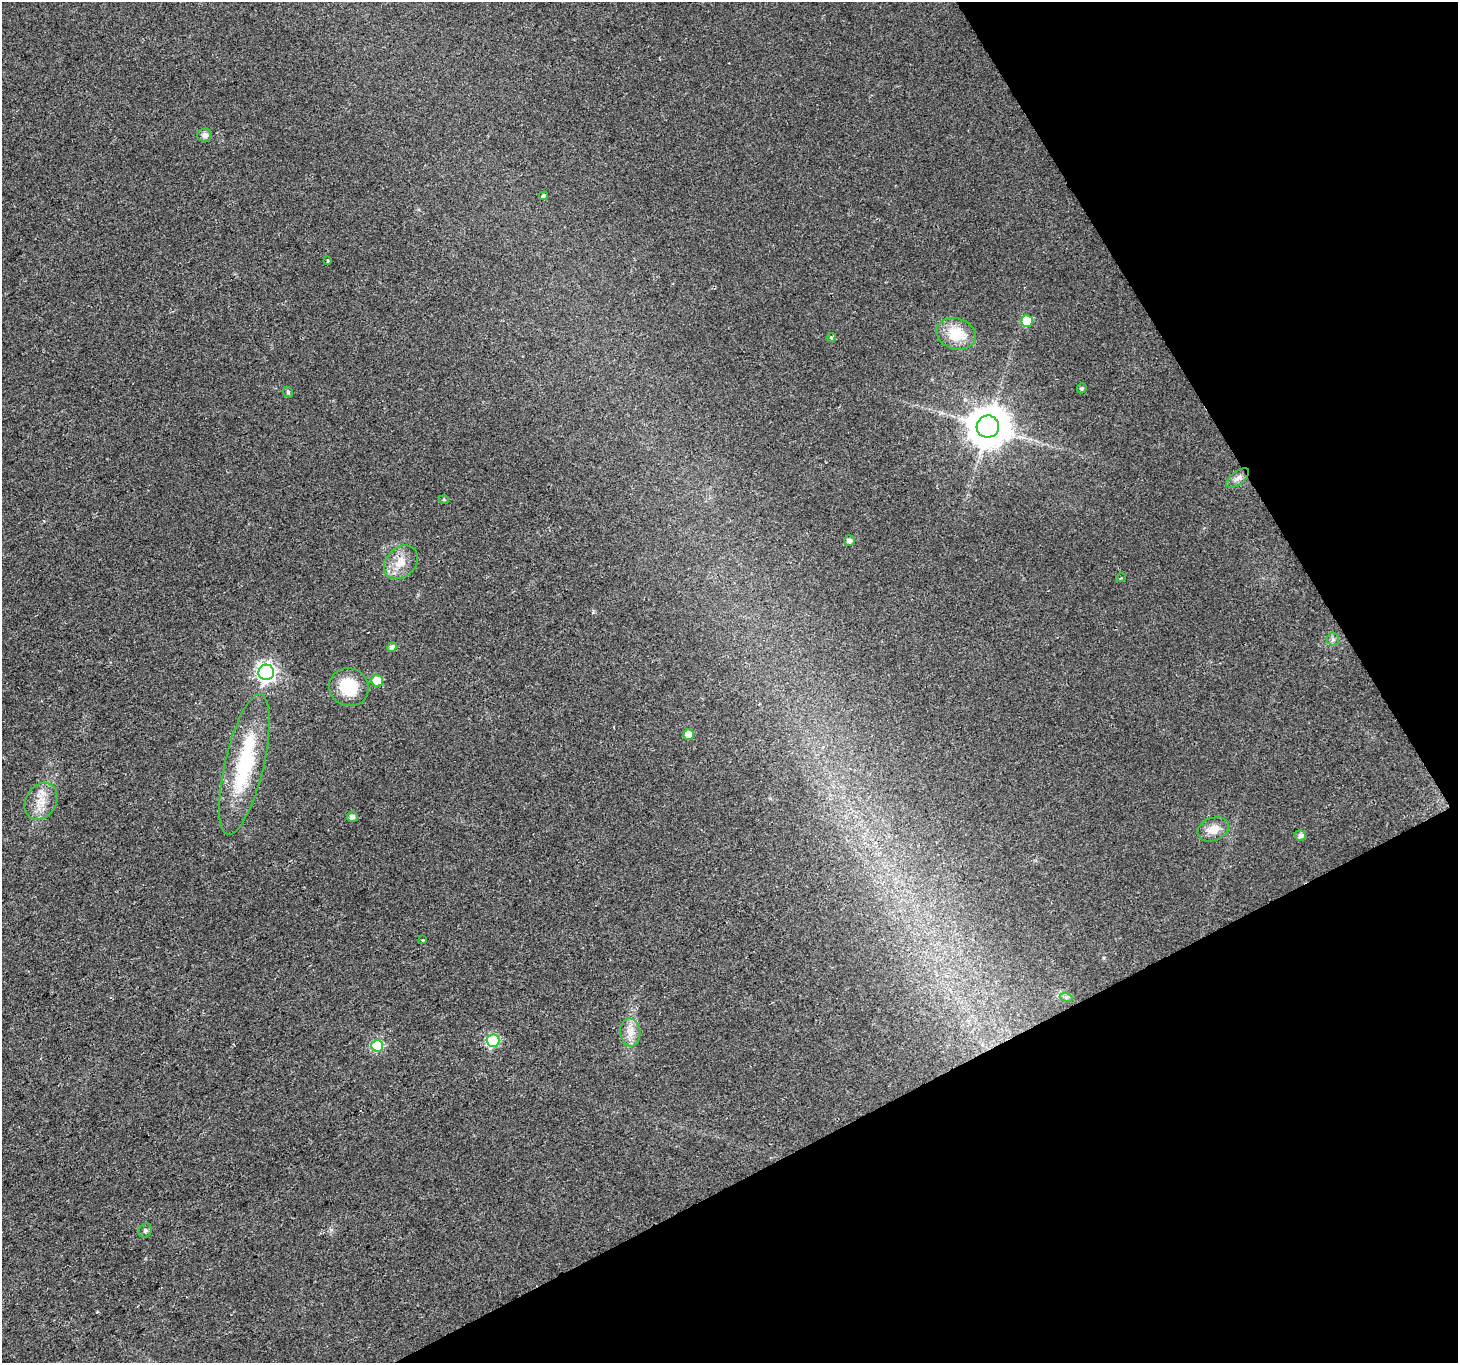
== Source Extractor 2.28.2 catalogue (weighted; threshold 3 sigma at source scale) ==
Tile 12 of 4 x 4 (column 4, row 3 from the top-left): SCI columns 4371-5826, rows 1530-2890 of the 5826 x 5719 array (HDU 1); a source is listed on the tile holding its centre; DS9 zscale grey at full resolution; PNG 1460 x 1365 px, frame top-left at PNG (2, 2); each listed source drawn as its Kron ellipse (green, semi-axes under 4 px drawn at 4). Shown black and unused: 25% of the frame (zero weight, under 2 of 3 exposures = <1% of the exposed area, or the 3 px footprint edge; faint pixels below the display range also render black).
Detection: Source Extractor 2.28.2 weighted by HDU 2 'WHT'; one run over the whole footprint, this tile lists its part. Background 0.0247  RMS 0.0056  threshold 0.025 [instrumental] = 3 sigma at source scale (4.5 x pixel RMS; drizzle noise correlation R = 1.50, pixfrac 1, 0.0396/0.0396 arcsec/px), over >= 5 px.
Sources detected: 31; all 31 listed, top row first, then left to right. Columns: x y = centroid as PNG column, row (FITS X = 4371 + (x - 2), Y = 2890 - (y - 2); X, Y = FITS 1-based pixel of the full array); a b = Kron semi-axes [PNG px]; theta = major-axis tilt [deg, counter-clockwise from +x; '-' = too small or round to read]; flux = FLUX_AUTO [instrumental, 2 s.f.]
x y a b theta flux
205 135 7 6 - 2.4
543 196 4 3 - 1.2
328 261 3 3 - 3.7
1027 321 6 6 - 19
956 334 20 15 -16 16
831 337 4 4 - 0.9
1082 388 5 4 - 1.1
288 392 6 4 -48 0.77
988 427 11 11 - 1700
1238 478 13 6 38 2.8
444 500 5 3 - 0.53
849 540 5 5 - 2.2
401 562 19 14 43 8.8
1121 578 5 3 - 0.5
1333 639 6 6 - 1.3
392 647 5 4 - 2.2
266 672 8 7 - 220
377 681 6 6 - 13
349 687 20 18 -27 20
689 734 5 5 - 5.8
244 764 72 19 77 48
41 801 19 15 59 9.4
352 817 5 5 - 2.3
1213 829 16 11 21 6.4
1300 835 6 5 - 2
422 940 3 3 - 1.9
1066 997 6 4 -18 1
630 1032 14 10 -84 5.6
493 1041 6 6 - 52
377 1046 6 6 - 39
145 1231 7 6 - 1.2
Overlapping masked pixels (flux is a lower limit): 1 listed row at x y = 493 1041